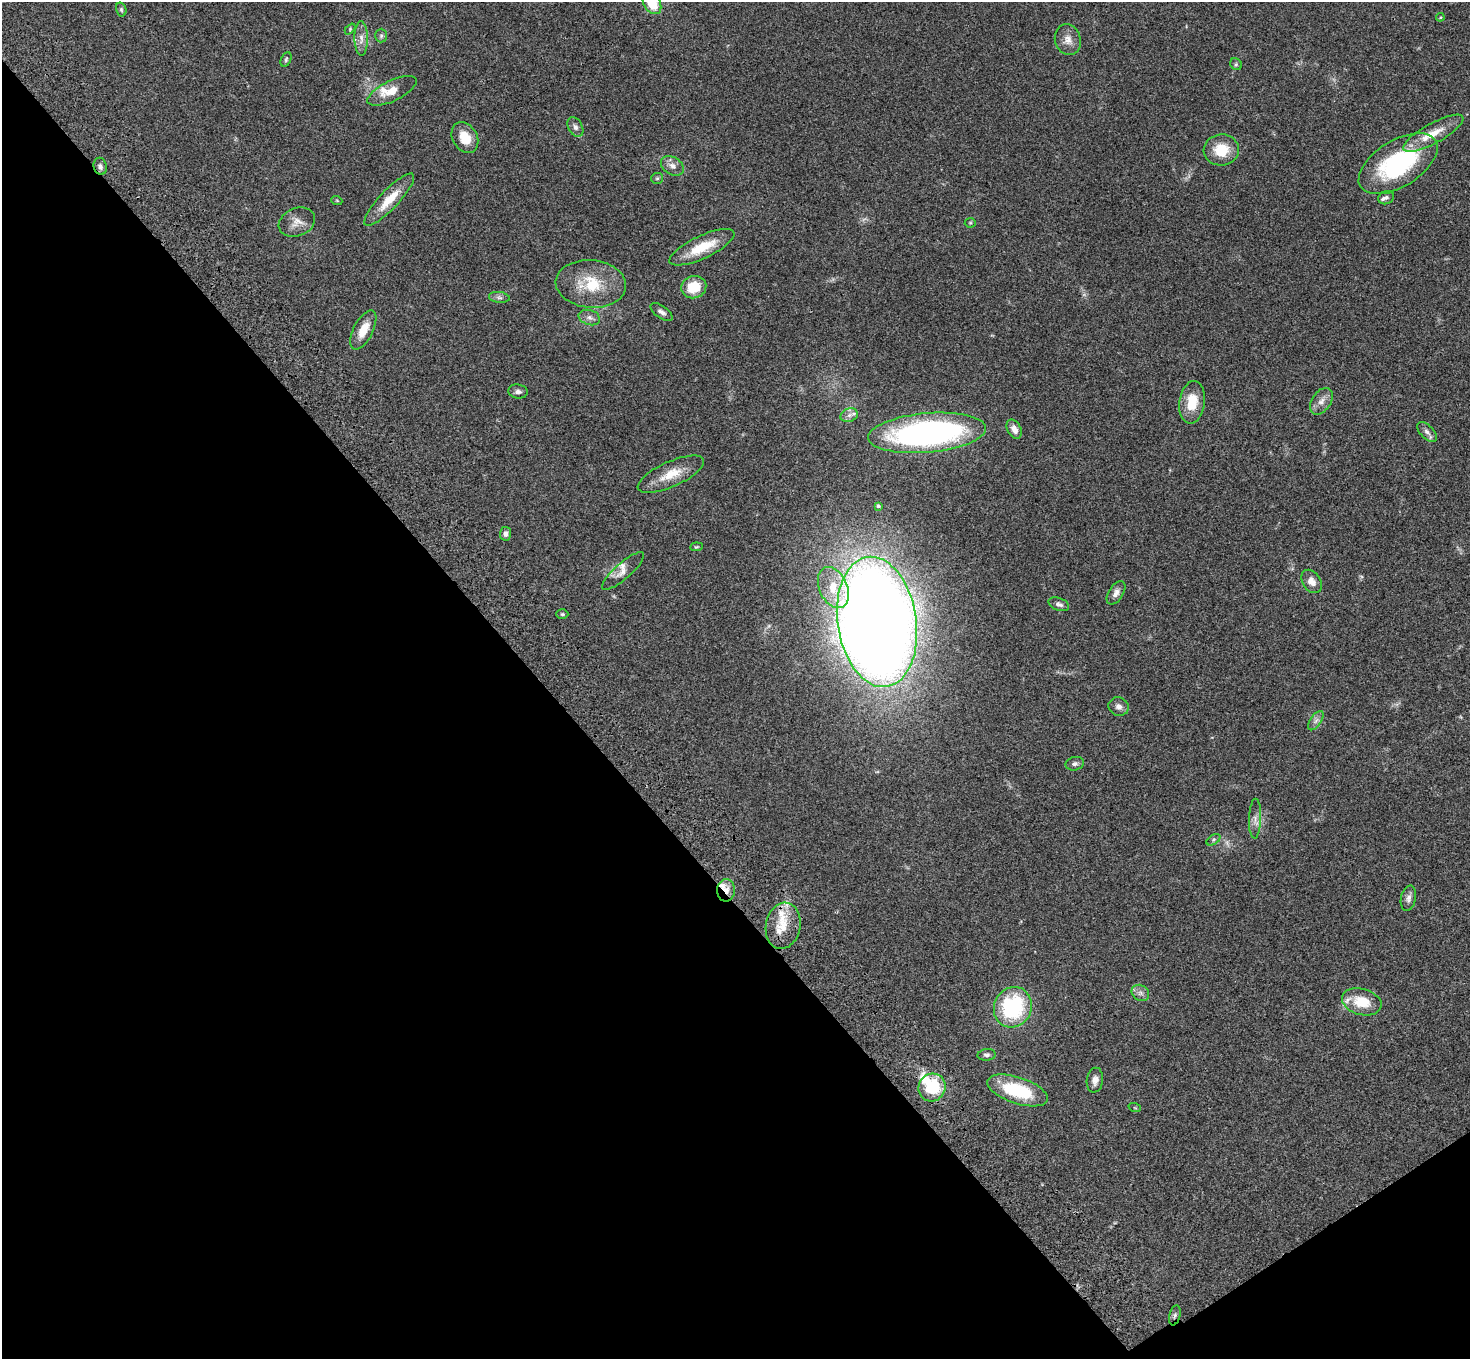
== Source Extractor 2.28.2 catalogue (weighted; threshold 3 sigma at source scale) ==
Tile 14 of 4 x 4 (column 2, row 4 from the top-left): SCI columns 1575-3042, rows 379-1735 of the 6083 x 6047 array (HDU 1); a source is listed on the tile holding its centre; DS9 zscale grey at full resolution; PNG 1472 x 1361 px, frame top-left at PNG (2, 2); each listed source drawn as its Kron ellipse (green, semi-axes under 4 px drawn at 4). Shown black and unused: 39% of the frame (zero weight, under 3 of 4 exposures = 6% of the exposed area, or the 3 px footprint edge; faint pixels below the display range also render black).
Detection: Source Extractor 2.28.2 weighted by HDU 2 'WHT'; one run over the whole footprint, this tile lists its part. Background 0.0472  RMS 0.0052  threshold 0.0233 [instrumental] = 3 sigma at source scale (4.5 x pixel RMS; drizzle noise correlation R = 1.50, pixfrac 1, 0.05/0.05 arcsec/px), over >= 5 px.
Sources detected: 75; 1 too faint to see at this stretch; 2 inside a brighter object's white glare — neither listed nor drawn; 7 inside a brighter listed object's ellipse — not listed separately; the other 65 listed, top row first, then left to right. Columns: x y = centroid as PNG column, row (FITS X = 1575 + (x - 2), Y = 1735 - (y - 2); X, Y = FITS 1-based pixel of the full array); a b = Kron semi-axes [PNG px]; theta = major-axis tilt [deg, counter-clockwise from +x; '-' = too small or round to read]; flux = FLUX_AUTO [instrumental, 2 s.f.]
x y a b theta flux
652 3 12 8 -56 12
121 9 7 5 -75 0.83
1440 17 4 4 - 0.44
350 29 6 4 47 0.6
381 36 7 6 - 1.1
361 39 17 6 -90 3.5
1068 40 16 13 -73 4.6
286 60 8 5 64 0.87
1236 64 6 5 - 0.87
392 91 27 10 25 7.2
575 127 10 7 -60 2.1
1433 133 34 10 29 10
465 138 16 12 -59 8.3
1221 150 17 15 6 13
1398 164 44 23 32 62
100 166 9 6 -78 1.7
672 166 12 8 -32 3.1
657 178 6 5 - 0.8
1386 198 8 6 20 1.3
389 200 35 9 47 11
337 201 5 3 - 0.46
297 222 19 14 22 5.3
970 223 5 5 - 0.56
702 247 35 11 25 15
591 284 35 24 -5 20
694 287 13 11 15 12
499 297 10 5 -7 1.4
661 312 13 6 -36 2
589 317 11 7 -17 2.3
363 330 21 9 63 8
518 391 10 7 -8 1.8
1321 401 15 9 56 3.7
1192 402 21 13 82 12
849 415 9 6 20 1.9
1014 429 10 6 -63 3.5
1427 432 12 6 -45 2
927 433 59 19 5 150
671 474 36 12 24 11
878 506 4 3 - 0.94
505 534 7 5 85 1.7
696 547 6 4 7 0.61
623 571 27 8 41 4.1
1312 581 13 9 -57 4.2
833 588 21 14 -66 11
1116 593 13 7 58 2.7
1059 604 11 6 -20 1.8
562 614 6 5 - 0.67
877 622 65 39 -81 1100
1119 707 10 9 - 2.4
1316 721 11 5 55 1.8
1075 764 9 6 13 1.4
1255 819 20 6 88 3
1213 840 8 4 32 1.1
726 890 11 9 89 4.2
1408 898 13 7 78 2.2
783 926 23 17 79 11
1140 993 9 7 -34 2.2
1362 1002 20 13 -16 14
1013 1007 20 18 63 45
987 1055 9 6 5 1.4
1095 1080 12 8 82 3
932 1087 14 13 - 20
1017 1090 32 13 -18 28
1135 1108 6 4 -19 0.53
1175 1315 10 5 76 1.4
Overlapping masked pixels (flux is a lower limit): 2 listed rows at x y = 726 890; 1175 1315
Isophote crosses this tile's border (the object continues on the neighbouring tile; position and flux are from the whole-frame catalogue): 1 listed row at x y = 652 3